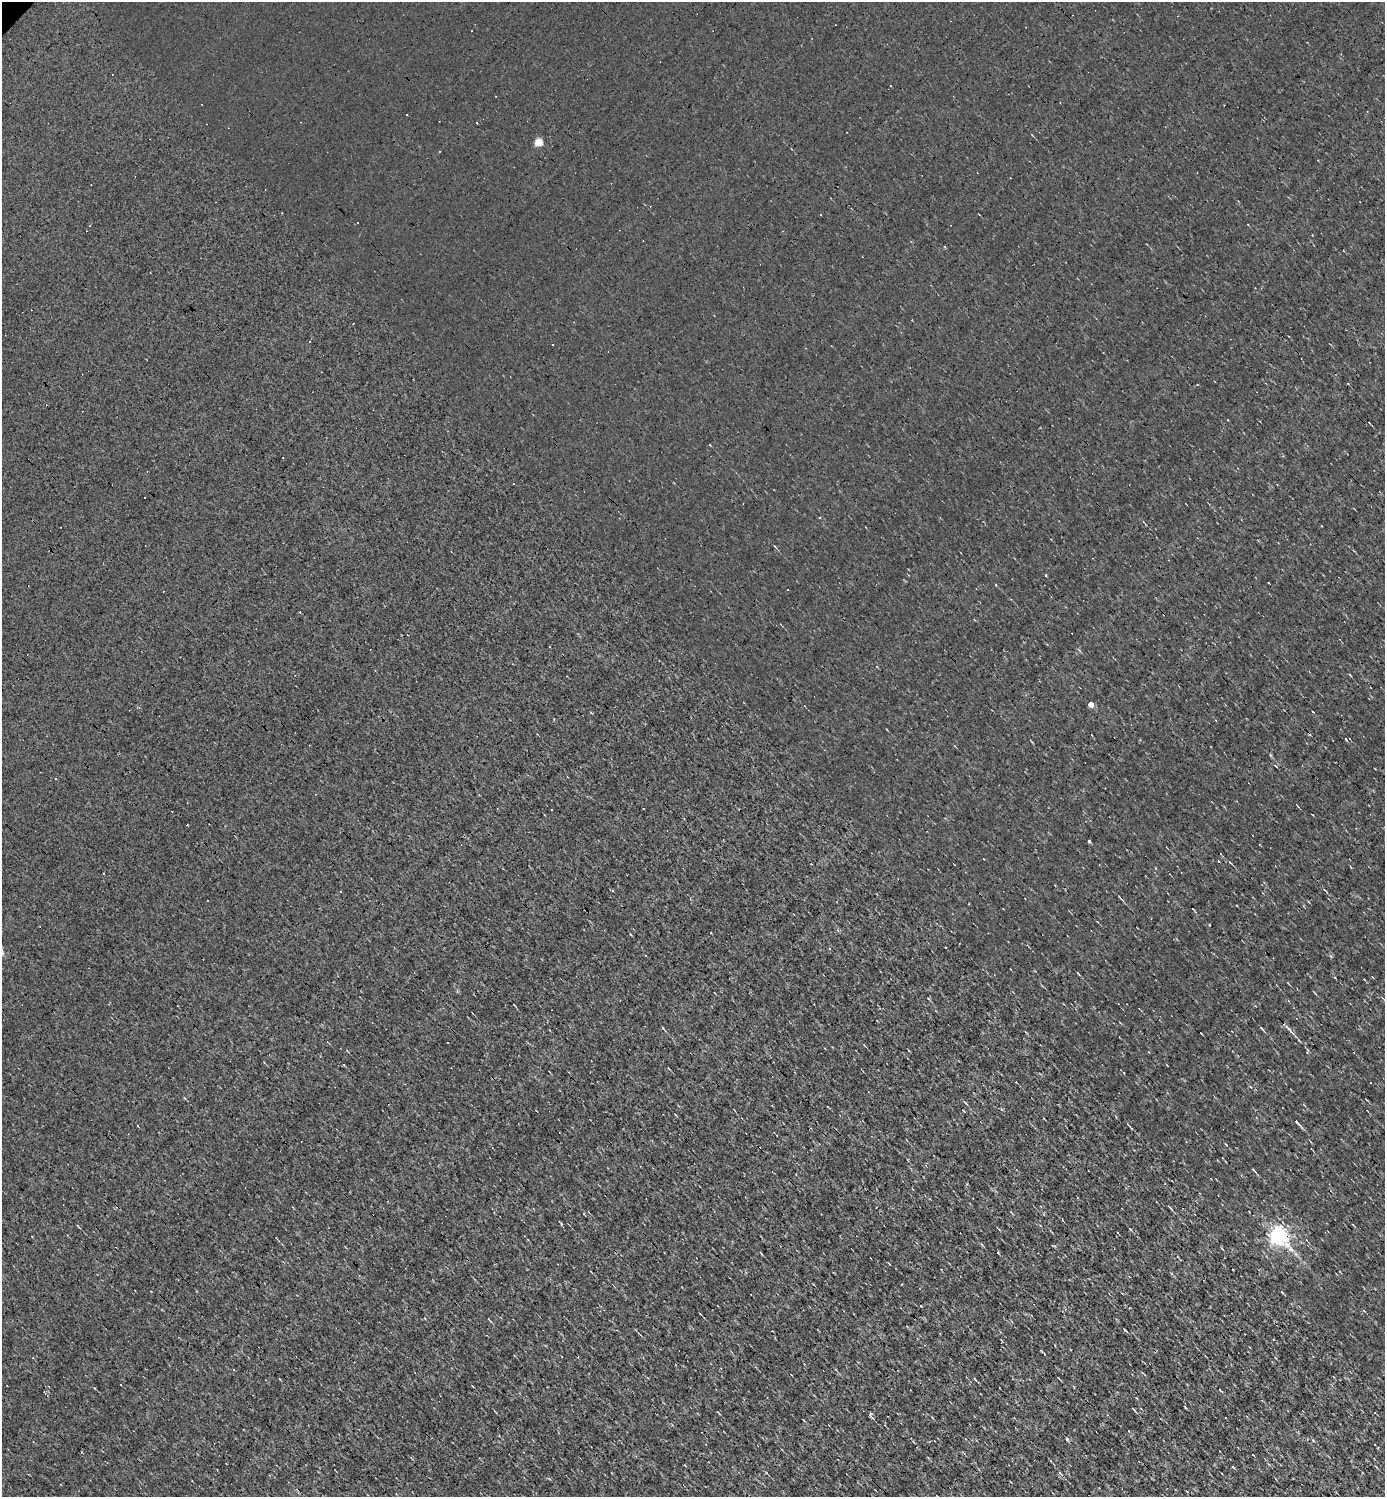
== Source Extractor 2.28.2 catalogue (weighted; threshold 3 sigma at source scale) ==
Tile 6 of 4 x 4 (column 2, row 2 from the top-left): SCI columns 1534-2916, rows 2989-4483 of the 5977 x 5977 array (HDU 1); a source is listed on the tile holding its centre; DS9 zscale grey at full resolution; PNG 1387 x 1499 px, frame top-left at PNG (2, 2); no overlay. Shown black and unused: <1% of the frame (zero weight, under 3 of 4 exposures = <1% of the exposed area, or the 3 px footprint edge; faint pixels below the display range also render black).
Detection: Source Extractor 2.28.2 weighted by HDU 2 'WHT'; one run over the whole footprint, this tile lists its part. Background 0.00339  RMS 0.042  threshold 0.191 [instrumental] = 3 sigma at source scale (4.5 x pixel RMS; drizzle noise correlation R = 1.50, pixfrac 1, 0.05/0.05 arcsec/px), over >= 5 px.
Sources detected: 115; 55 cosmic-ray / hot-pixel residue — not listed; the other 60 listed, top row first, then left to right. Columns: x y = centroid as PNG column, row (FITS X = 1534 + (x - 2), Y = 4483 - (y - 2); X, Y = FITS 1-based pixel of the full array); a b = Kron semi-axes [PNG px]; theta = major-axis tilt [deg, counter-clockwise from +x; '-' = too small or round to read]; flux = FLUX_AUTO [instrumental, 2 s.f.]
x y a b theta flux
890 85 3 3 - 7.6
407 114 2 2 - 2.9
476 123 3 2 - 4.5
539 142 5 5 - 150
820 215 3 2 - 5.2
358 223 3 3 - 13
944 247 3 3 - 7.8
353 324 2 2 - 2.3
309 342 3 2 - 5.1
552 345 3 2 - 3.3
1347 383 3 2 - 3.6
283 458 2 2 - 3.3
819 517 3 3 - 3.8
1046 575 3 3 - 6
1268 583 3 2 - 5
995 584 3 3 - 13
550 647 2 2 - 3.2
1091 704 4 4 - 49
591 713 3 2 - 7.3
1345 739 3 3 - 9.3
1089 841 3 3 - 34
103 874 3 3 - 8.5
612 890 3 3 - 4.5
1325 890 8 2 -49 5.3
1119 897 9 3 -50 8.5
710 933 3 2 - 3.5
946 947 3 2 - 4.9
1078 974 4 2 - 3.6
1364 979 4 2 - 2.5
1288 983 5 2 - 3.3
1383 998 8 2 -50 4.6
514 1005 3 3 - 8
1261 1028 6 3 -46 6.7
664 1029 6 3 -45 4.3
1289 1030 21 3 -47 17
448 1042 2 2 - 4.6
964 1102 6 3 -29 7.3
1297 1123 11 3 -46 11
1129 1125 8 2 -49 6.5
137 1126 3 2 - 5.1
1226 1144 6 2 -45 3.6
926 1165 5 3 - 4.5
1254 1170 6 3 -45 5.6
1170 1208 9 3 -42 6.6
561 1224 5 2 - 5.9
78 1226 5 2 - 3.9
1130 1229 4 2 - 4
1278 1235 7 6 - 2100
1171 1273 5 3 - 4.4
1282 1292 5 3 - 4.2
1125 1330 4 2 - 4.4
1000 1388 2 2 - 2.3
1220 1390 4 2 - 3.2
1134 1410 6 3 -52 4.1
718 1412 5 2 - 3.5
871 1415 6 3 -73 9.7
1129 1431 2 2 - 5.4
1067 1439 5 4 - 5.6
1233 1467 3 3 - 7.3
1059 1472 4 3 - 8.1
Overlapping masked pixels (flux is a lower limit): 1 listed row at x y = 1278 1235
Unlisted compact peaks at least as high as the median listed source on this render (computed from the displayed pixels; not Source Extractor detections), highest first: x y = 1209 925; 1313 1440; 975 1379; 902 1284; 1116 1117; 766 1473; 889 1264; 928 998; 1186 1408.